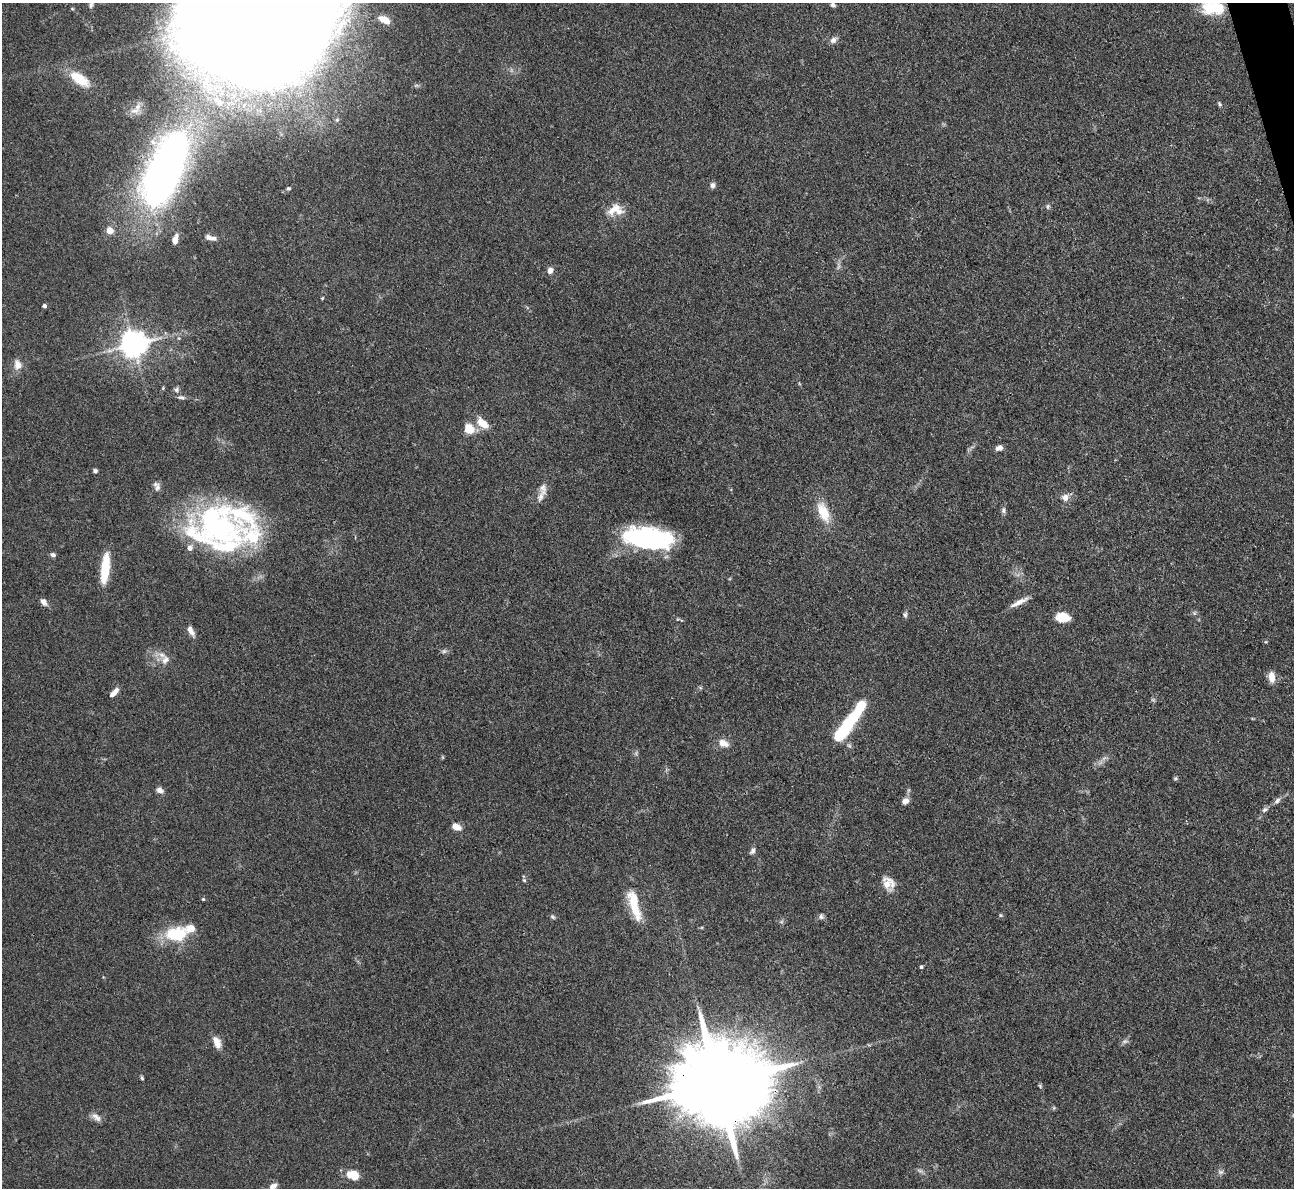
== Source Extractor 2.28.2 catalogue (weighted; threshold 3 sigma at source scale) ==
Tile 10 of 4 x 4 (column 2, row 3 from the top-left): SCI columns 1293-2584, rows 1451-2636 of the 5170 x 5151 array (HDU 1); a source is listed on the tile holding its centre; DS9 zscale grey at full resolution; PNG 1296 x 1190 px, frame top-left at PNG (2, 3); no overlay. Shown black and unused: <1% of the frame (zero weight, under 3 of 4 exposures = <1% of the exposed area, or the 3 px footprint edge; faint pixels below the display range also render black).
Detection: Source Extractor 2.28.2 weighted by HDU 2 'WHT'; one run over the whole footprint, this tile lists its part. Background 0.105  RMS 0.006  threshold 0.0269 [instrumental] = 3 sigma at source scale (4.5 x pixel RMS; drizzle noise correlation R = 1.50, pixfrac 1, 0.05/0.05 arcsec/px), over >= 5 px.
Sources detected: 91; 2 too faint to see at this stretch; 5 inside a brighter object's white glare — not listed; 9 inside a brighter listed object's ellipse — not listed separately; the other 75 listed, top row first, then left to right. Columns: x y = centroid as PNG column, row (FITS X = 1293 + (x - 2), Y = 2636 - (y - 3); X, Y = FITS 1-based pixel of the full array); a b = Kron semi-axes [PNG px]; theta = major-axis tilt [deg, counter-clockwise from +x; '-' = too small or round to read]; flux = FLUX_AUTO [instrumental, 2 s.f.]
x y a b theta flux
91 5 10 6 68 1.6
833 5 5 5 - 1.8
1212 8 24 17 -6 19
384 20 11 6 -28 7.3
255 26 79 67 7 6400
833 40 10 8 33 2.7
79 79 23 10 -34 17
1220 104 7 4 -43 1
134 111 16 8 12 5
165 171 78 32 67 340
712 185 8 7 - 1.9
288 188 6 5 - 1.1
1048 206 7 5 83 1.1
615 210 20 14 5 9.6
110 231 5 5 - 11
210 238 11 7 -16 2.8
175 239 10 6 77 5.6
550 270 6 6 - 3.7
322 298 4 3 - 0.56
44 306 4 3 - 1.9
134 344 8 8 - 760
17 365 15 10 -82 4.9
177 389 7 6 - 1.6
182 397 10 5 -10 1.7
482 423 16 9 -39 8.7
469 429 9 8 - 12
999 448 9 6 20 2.8
95 471 5 4 - 1.3
157 487 12 7 69 2.6
540 497 20 8 66 4.2
1065 497 10 9 - 3.9
1003 510 8 6 86 1.6
823 512 28 13 -68 14
220 526 76 41 -17 120
646 539 48 22 -10 81
53 555 7 5 -14 1.5
105 568 31 8 84 22
44 602 11 7 -52 2.8
1019 602 26 6 27 5.2
1194 613 6 6 - 1.1
905 615 8 6 88 1.3
1062 617 15 10 0 9.9
191 631 14 6 -59 3.7
444 651 6 6 - 1.3
162 655 19 9 -11 5.3
1271 677 14 8 -82 5.6
114 692 12 5 46 4
841 734 30 13 53 27
723 743 12 8 -22 6.2
1175 778 6 5 - 0.94
160 790 9 6 -38 3
905 801 9 8 - 3.2
1277 801 10 6 45 2.1
1265 810 9 6 32 1.6
456 827 9 6 -25 6.4
752 851 9 6 62 1.9
524 880 5 5 - 0.93
888 883 18 14 -60 7.7
203 899 4 4 - 0.72
634 905 41 11 -74 19
1000 915 6 4 -89 0.72
821 916 8 7 - 1.6
553 917 7 5 -33 1.1
177 934 29 19 6 26
921 967 4 4 - 1.1
217 1042 16 8 -67 5.5
142 1078 5 4 - 0.84
718 1084 29 19 9 14000
1040 1086 6 4 -68 0.88
1054 1108 6 4 -46 0.81
96 1117 15 7 -39 3.3
920 1170 9 4 -9 1.5
1220 1172 9 6 14 1.7
353 1175 11 8 -13 13
273 1186 12 7 26 3.8
Overlapping masked pixels (flux is a lower limit): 2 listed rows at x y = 165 171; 718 1084
Isophote crosses this tile's border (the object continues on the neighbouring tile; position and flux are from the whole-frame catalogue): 3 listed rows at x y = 91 5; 1212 8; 255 26